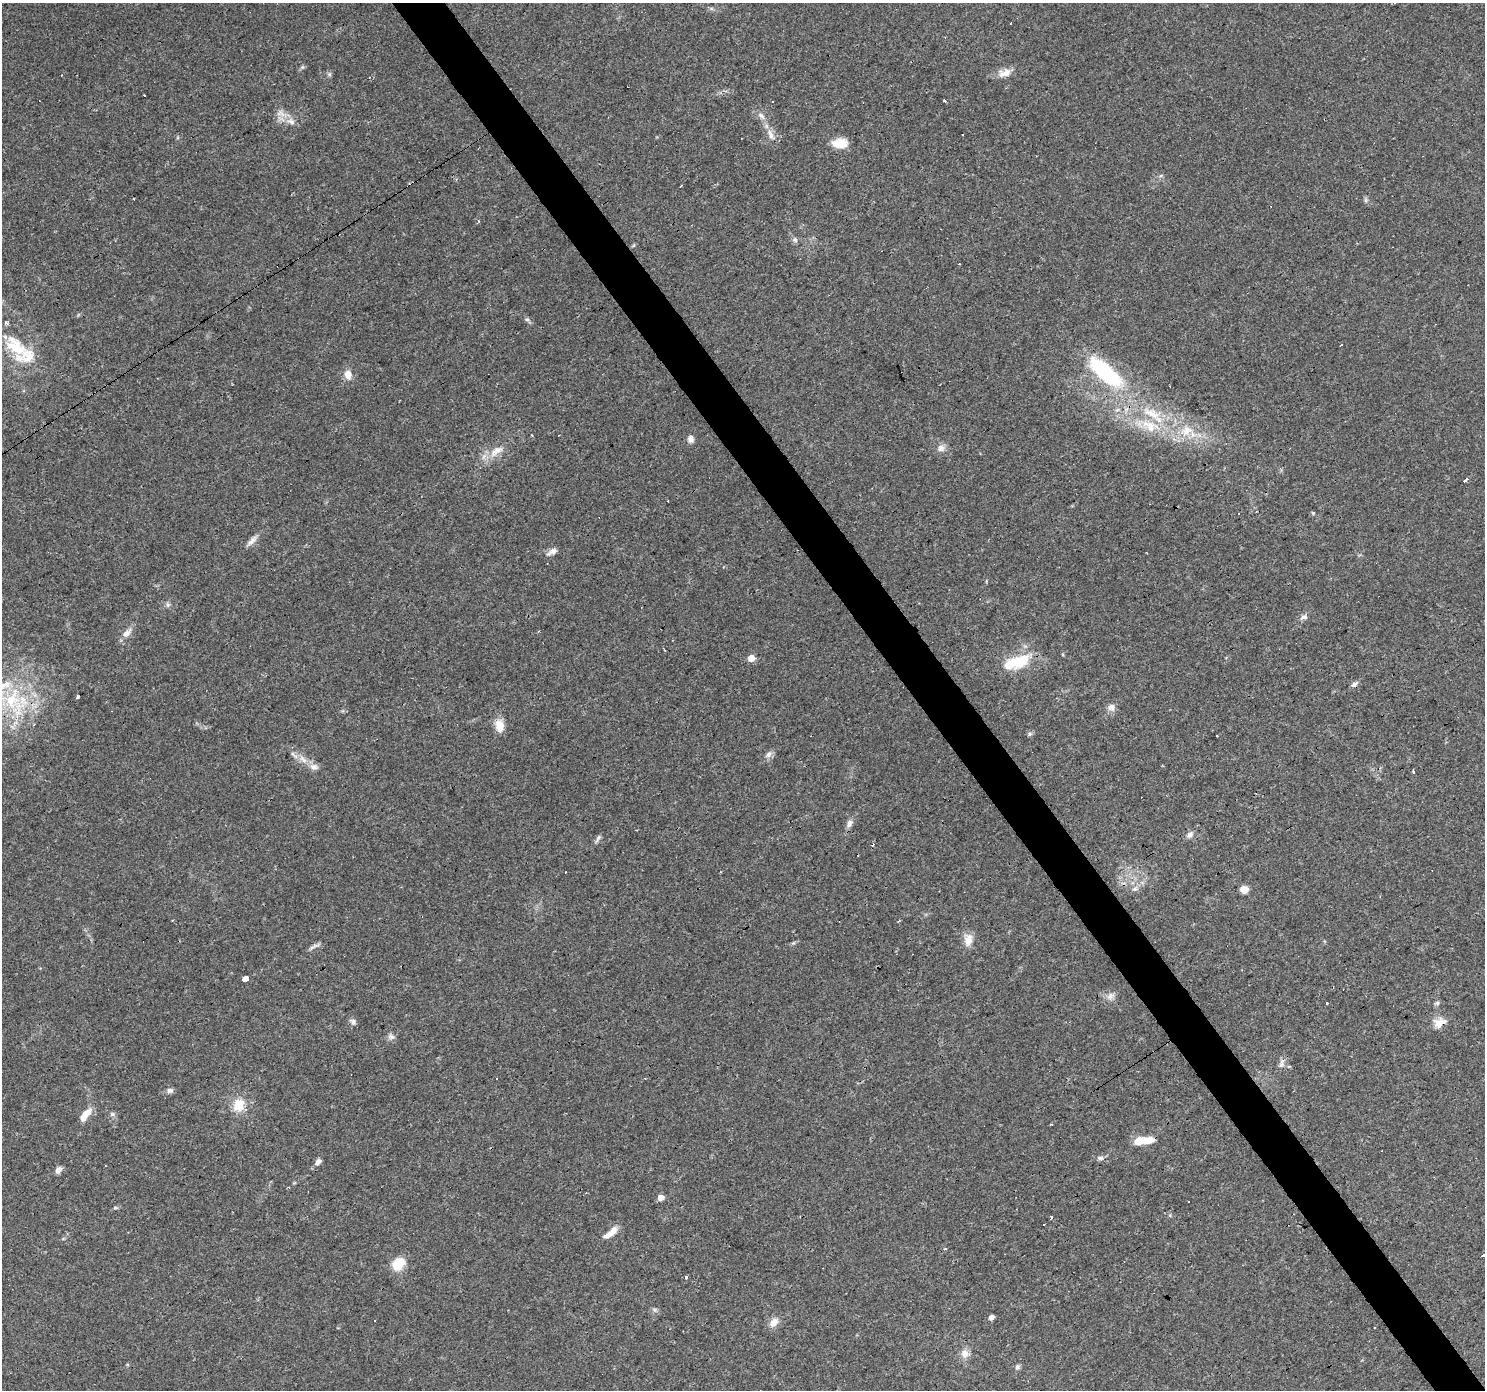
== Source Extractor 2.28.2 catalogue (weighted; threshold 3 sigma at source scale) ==
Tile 6 of 4 x 4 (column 2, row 2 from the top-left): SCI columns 1484-2966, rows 2962-4349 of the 5932 x 5858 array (HDU 1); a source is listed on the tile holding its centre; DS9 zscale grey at full resolution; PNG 1487 x 1392 px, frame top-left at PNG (2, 3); no overlay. Shown black and unused: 4% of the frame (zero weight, under 3 of 4 exposures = <1% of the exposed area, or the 3 px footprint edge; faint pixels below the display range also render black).
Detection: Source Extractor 2.28.2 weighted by HDU 2 'WHT'; one run over the whole footprint, this tile lists its part. Background 0.0288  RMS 0.0033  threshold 0.0149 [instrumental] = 3 sigma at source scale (4.5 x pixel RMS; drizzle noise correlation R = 1.50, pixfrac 1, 0.0396/0.0396 arcsec/px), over >= 5 px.
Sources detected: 109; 18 cosmic-ray / hot-pixel residue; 1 long thin detection or spike segment (spike, bleed or trail) — not listed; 10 inside a brighter listed object's ellipse — not listed separately; the other 80 listed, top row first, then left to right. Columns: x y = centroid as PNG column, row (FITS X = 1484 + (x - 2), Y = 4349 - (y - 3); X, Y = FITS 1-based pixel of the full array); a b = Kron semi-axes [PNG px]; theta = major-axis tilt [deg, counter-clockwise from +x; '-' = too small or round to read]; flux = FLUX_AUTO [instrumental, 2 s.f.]
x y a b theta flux
1005 73 18 10 21 3.3
144 95 3 2 - 0.25
945 100 3 3 - 3.9
281 114 19 7 -14 2.5
761 116 13 6 -41 1.5
771 134 20 7 -63 2.7
840 143 16 10 -2 6
681 186 3 2 - 0.4
1365 200 7 4 -89 0.61
478 221 4 3 - 0.59
795 240 7 6 - 0.9
527 319 6 4 -1 0.56
16 348 34 21 -33 14
1105 372 39 13 -41 39
348 374 13 9 -74 2.7
1152 413 36 14 -24 13
1187 431 21 14 16 7.7
532 435 3 2 - 0.47
691 439 9 8 - 1.4
941 448 9 9 - 1.9
497 451 24 10 35 4.7
1465 480 4 3 - 6.4
1313 513 4 4 - 0.35
252 541 17 7 47 2
553 551 13 8 24 1.6
168 604 7 5 -30 0.75
1303 617 11 6 19 1.2
126 633 13 8 44 2.5
665 650 3 2 - 0.25
751 658 5 5 - 5.4
1018 661 28 15 17 12
1355 684 14 3 42 0.92
78 696 3 3 - 1.7
12 699 36 32 86 29
1111 707 9 8 - 1.8
499 725 15 10 -78 4.4
1029 734 7 6 - 0.7
1217 736 3 2 - 0.78
769 754 12 6 43 1.4
303 759 15 6 -48 2.5
1414 771 3 3 - 2
849 824 11 7 62 1.5
1190 835 10 7 45 1.4
598 838 14 4 61 0.87
1135 888 9 5 29 1.1
1244 889 5 5 - 8.4
968 940 17 10 78 3.4
246 979 5 3 - 430
1110 996 11 8 60 1.7
1327 1002 3 3 - 10
1437 1003 6 5 - 0.71
353 1022 9 7 -64 1.1
1439 1023 18 12 32 3.6
391 1037 10 7 -41 1.2
1282 1064 7 6 - 1.1
1289 1066 5 3 - 0.38
496 1079 3 3 - 0.51
170 1091 9 6 21 1
239 1105 16 13 62 6
85 1114 18 8 52 3.9
112 1114 7 6 - 0.73
1051 1124 3 2 - 0.36
1139 1141 14 8 20 4.7
1100 1158 9 5 4 0.97
318 1162 10 6 50 1.5
58 1170 8 6 58 1.8
289 1187 3 2 - 0.34
661 1197 5 5 - 2.9
1188 1202 3 3 - 0.83
1051 1217 4 3 - 1.3
1044 1225 3 2 - 0.58
610 1233 20 7 38 3.3
1483 1255 3 3 - 5.2
398 1264 15 11 40 7.2
686 1277 3 3 - 2
991 1317 5 4 - 1.5
375 1321 3 2 - 0.52
774 1322 13 8 46 2.8
965 1353 12 9 -86 2.6
1017 1367 7 6 - 0.83
Overlapping masked pixels (flux is a lower limit): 2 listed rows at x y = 12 699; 1439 1023
Isophote crosses this tile's border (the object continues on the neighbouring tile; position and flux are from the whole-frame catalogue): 2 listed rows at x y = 12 699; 1483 1255